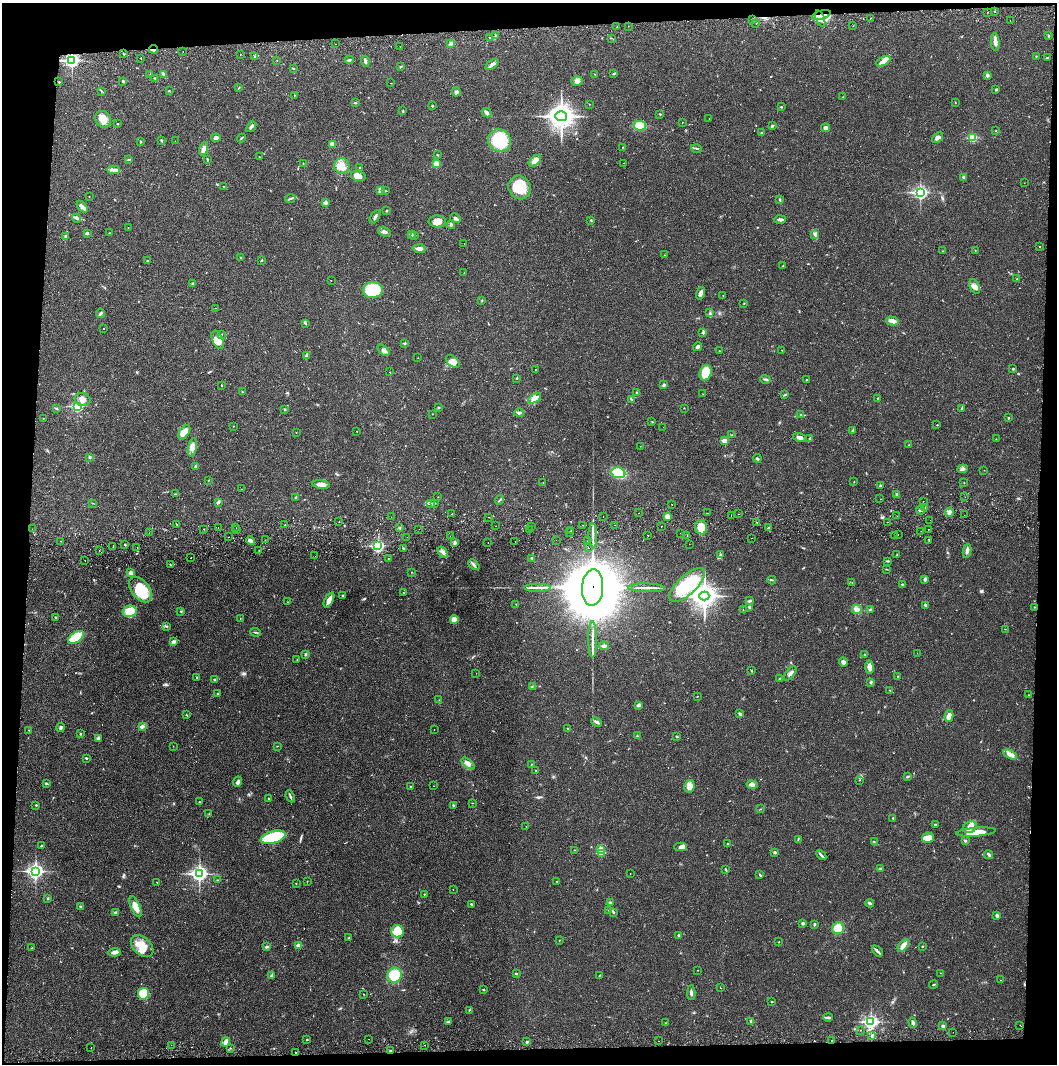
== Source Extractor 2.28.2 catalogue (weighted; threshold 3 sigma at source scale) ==
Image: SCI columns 4-4222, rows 56-4300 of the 4229 x 4358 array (HDU 1 of 3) = the unmasked area's bounding box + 8 px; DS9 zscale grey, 4 x 4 block average (1 PNG px = mean of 4 x 4 image px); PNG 1059 x 1066 px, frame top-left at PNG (2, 3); each listed source drawn as its Kron ellipse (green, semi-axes under 4 px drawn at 4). Shown black and unused: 8% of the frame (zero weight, under 2 of 3 exposures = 3% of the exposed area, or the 3 px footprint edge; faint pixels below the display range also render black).
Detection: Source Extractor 2.28.2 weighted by HDU 2 'WHT'. Background 0.0218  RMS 0.0035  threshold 0.0157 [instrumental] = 3 sigma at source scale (4.5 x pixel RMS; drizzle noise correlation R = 1.50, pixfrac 1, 0.05/0.05 arcsec/px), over >= 5 px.
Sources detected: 596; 1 too faint to see at this stretch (4 x 4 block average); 1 inside a brighter object's white glare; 11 cosmic-ray / hot-pixel residue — neither listed nor drawn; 3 coinciding with a brighter row at this scale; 20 inside a brighter listed object's ellipse — not listed separately; of the other 560, all 500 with FLUX_AUTO >= 0.487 (the completeness limit of this list) listed and drawn (60 fainter detections not listed), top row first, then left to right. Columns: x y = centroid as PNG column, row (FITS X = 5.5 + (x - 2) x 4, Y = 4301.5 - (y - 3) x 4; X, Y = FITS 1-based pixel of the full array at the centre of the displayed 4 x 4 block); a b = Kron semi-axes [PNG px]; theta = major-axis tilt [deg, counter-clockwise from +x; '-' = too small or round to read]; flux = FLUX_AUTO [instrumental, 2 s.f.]
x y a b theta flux
995 11 2 2 - 2.2
988 12 2 2 - 0.67
821 15 9 3 15 16
870 18 2 2 - 0.85
753 19 2 2 - 0.72
820 19 9 4 -70 13
1010 21 2 2 - 0.59
756 24 2 2 - 0.59
617 26 2 2 - 0.49
628 26 2 2 - 0.68
853 26 2 2 - 0.55
496 36 3 2 - 2
1049 36 3 2 - 2.3
489 38 2 2 - 1.9
611 38 2 2 - 0.64
995 42 9 3 -85 12
451 43 3 3 - 5.2
335 44 2 2 - 0.49
400 47 2 2 - 0.75
154 49 4 2 - 5
183 51 2 2 - 0.56
124 54 2 2 - 0.86
240 54 2 2 - 1.6
1036 56 2 2 - 0.97
255 57 2 2 - 1.3
1047 57 3 2 - 1.3
141 58 2 2 - 3.1
277 60 2 2 - 0.51
349 60 4 2 - 3.5
72 61 3 2 - 510
365 61 5 2 - 5.2
883 61 8 4 29 12
492 64 7 3 36 6.4
400 67 3 2 - 1.3
293 68 2 2 - 2.9
150 74 3 2 - 1
164 74 4 3 - 3.8
595 74 2 2 - 0.68
614 74 2 2 - 3.3
987 76 4 3 - 3.2
155 78 4 2 - 2.8
123 81 2 2 - 2.7
577 81 5 4 - 7.8
59 82 2 2 - 1.1
390 83 2 2 - 0.49
238 88 2 2 - 0.49
996 89 3 2 - 1.5
169 90 2 2 - 1
101 91 2 2 - 1.3
456 92 4 4 - 4
294 95 2 2 - 0.7
843 97 2 2 - 0.85
355 103 3 2 - 1.7
955 103 2 2 - 0.64
589 104 2 2 - 0.67
432 106 2 2 - 1.8
781 107 3 2 - 1.3
403 111 4 2 - 1.9
487 113 5 3 - 6.9
660 114 3 2 - 1.8
561 116 6 5 - 1800
103 119 9 7 -60 21
709 119 2 2 - 0.62
682 123 2 2 - 0.61
117 124 2 2 - 2.1
640 126 6 4 -12 34
772 126 3 2 - 4
251 127 6 3 52 4.7
825 128 4 3 - 6.2
996 131 2 2 - 0.94
761 133 2 2 - 1.7
937 137 6 4 38 7.5
216 138 4 3 - 7.7
241 138 4 2 - 1.3
972 138 2 2 - 110
161 140 3 2 - 2.3
499 140 11 11 - 110
175 141 2 2 - 0.74
140 142 3 2 - 1.7
332 144 3 3 - 11
623 147 3 2 - 1
697 148 5 2 - 2.6
203 149 7 3 77 7.8
438 155 2 2 - 1.1
259 157 2 2 - 0.56
128 160 2 2 - 0.83
207 160 3 2 - 1.3
535 161 7 4 44 10
624 163 2 2 - 0.5
303 164 2 2 - 0.71
436 164 4 3 - 13
342 166 8 7 - 19
360 168 3 2 - 1.3
114 170 6 3 -3 6.5
358 176 7 4 -15 15
963 177 2 2 - 3.7
1024 183 2 2 - 0.51
223 186 2 2 - 0.73
520 187 12 11 - 51
380 190 4 3 - 3.6
385 191 4 2 - 1.7
920 193 3 2 - 470
89 197 2 2 - 0.6
290 199 5 2 - 3
780 200 2 2 - 1.3
325 202 2 2 - 17
82 207 7 3 -50 7
387 211 2 2 - 1.3
375 217 7 2 59 4.6
77 218 5 2 - 3.5
455 218 6 3 -28 5.6
591 220 3 2 - 1.7
780 220 6 2 3 4.6
437 221 8 6 -1 17
451 225 4 3 - 3.2
128 228 2 2 - 0.5
384 232 7 3 -21 6.7
87 233 4 3 - 2.7
109 233 2 2 - 0.86
411 234 3 3 - 4
815 234 4 2 - 2.9
65 236 3 2 - 1.8
415 236 2 2 - 1.1
464 243 2 2 - 2.4
1039 247 2 2 - 1.2
419 249 6 3 -4 9.3
975 250 2 2 - 0.75
943 251 3 2 - 1.4
664 255 2 2 - 0.68
240 258 2 2 - 1.3
262 260 2 2 - 1.4
147 261 3 2 - 1.8
783 266 2 2 - 1.1
464 272 2 2 - 1.6
1017 279 2 2 - 1.2
331 281 2 2 - 0.82
193 284 2 2 - 9.3
975 286 8 4 -64 11
373 290 10 8 -2 110
700 293 6 3 72 7.2
723 295 2 2 - 0.62
482 301 2 2 - 1.1
744 303 2 2 - 0.63
215 308 2 2 - 2.5
100 313 5 2 - 4.5
710 313 2 2 - 0.8
892 321 6 3 -15 13
305 323 2 2 - 1.1
103 329 2 2 - 1
703 333 3 2 - 2.4
222 334 2 2 - 0.74
218 340 10 5 -66 15
405 343 2 2 - 6.6
697 347 4 4 - 4.2
384 350 7 4 -45 6.3
782 350 2 2 - 0.87
719 351 2 2 - 0.92
307 356 4 3 - 5
418 358 2 2 - 0.52
453 361 8 5 -40 12
1013 369 2 2 - 1.7
535 370 2 2 - 0.73
390 372 2 2 - 0.57
706 373 8 6 73 36
517 378 2 2 - 1.2
765 379 5 2 - 3.2
806 380 2 2 - 1.6
664 385 3 2 - 3.5
222 386 2 2 - 0.64
242 392 2 2 - 0.68
637 393 2 2 - 2.9
703 394 2 2 - 0.5
785 395 2 2 - 0.84
534 398 7 4 30 12
878 398 2 2 - 1.3
83 399 8 6 -14 12
632 399 3 2 - 1.5
77 406 3 2 - 270
56 408 4 2 - 1.5
438 408 3 2 - 1.7
684 408 2 2 - 0.78
962 408 3 2 - 2.4
285 409 3 2 - 1.5
519 413 5 3 - 5.3
432 414 2 2 - 0.64
801 415 2 2 - 4.9
43 418 2 2 - 0.67
1008 418 2 2 - 3
652 422 3 2 - 0.95
937 425 2 2 - 0.98
233 426 2 2 - 0.62
663 427 2 2 - 0.71
852 430 2 2 - 1
357 431 2 2 - 1.4
184 432 8 4 55 21
296 432 2 2 - 0.49
732 435 3 2 - 1.1
800 438 6 3 -14 8.2
810 438 3 2 - 1.7
996 439 2 2 - 0.6
725 441 2 2 - 47
909 445 2 2 - 1.1
640 446 2 2 - 0.59
192 447 9 4 78 11
90 457 3 2 - 2.3
757 458 4 2 - 2.2
196 466 4 2 - 1.7
962 469 5 3 - 4.3
984 470 2 2 - 0.52
618 473 7 5 -10 68
208 480 2 2 - 1
854 482 2 2 - 0.74
543 483 2 2 - 0.7
964 483 2 2 - 0.58
321 484 8 3 -8 17
880 486 2 2 - 3.9
242 489 2 2 - 0.51
175 494 2 2 - 0.71
897 494 3 3 - 2.4
296 497 4 2 - 2.1
438 497 2 2 - 0.58
965 497 2 2 - 1.2
880 499 2 2 - 0.75
500 500 5 2 - 2
923 501 2 2 - 0.72
218 502 4 2 - 5.4
93 503 2 2 - 0.73
431 503 2 2 - 1.4
435 503 3 2 - 1.3
672 504 2 2 - 1.4
925 507 2 2 - 7.4
921 510 4 2 - 3.6
949 512 4 2 - 4.1
452 513 2 2 - 1
639 513 2 2 - 0.74
708 513 2 2 - 0.54
738 514 2 2 - 0.57
964 515 2 2 - 0.56
603 516 2 2 - 1.8
667 516 3 3 - 11
731 516 2 2 - 0.59
897 516 2 2 - 0.68
391 517 2 2 - 0.72
489 517 2 2 - 1.6
930 520 2 2 - 0.87
339 522 2 2 - 0.58
757 522 2 2 - 2.7
887 522 2 2 - 0.65
177 524 2 2 - 5.3
285 525 2 2 - 1.1
583 525 2 2 - 1.3
614 525 2 2 - 3.2
496 526 2 2 - 0.66
532 526 2 2 - 0.51
661 526 2 2 - 1.7
236 527 2 2 - 3.8
701 527 7 6 - 22
218 528 2 2 - 0.7
399 528 2 2 - 1
768 528 2 2 - 1.2
32 529 2 2 - 0.52
204 529 2 2 - 0.56
419 529 2 2 - 0.77
928 529 2 2 - 4.1
236 530 2 2 - 0.7
530 530 2 2 - 0.64
571 531 2 2 - 0.63
921 531 2 2 - 0.58
569 532 2 2 - 1.1
149 533 2 2 - 0.51
680 533 2 2 - 1.7
898 534 2 2 - 4
648 535 2 2 - 2.8
450 536 2 2 - 0.49
593 536 12 2 -89 8.5
687 536 2 2 - 7.8
894 536 2 2 - 0.68
229 537 2 2 - 1.2
407 537 2 2 - 1.5
751 538 2 2 - 0.51
265 540 2 2 - 0.71
556 540 2 2 - 1
929 540 3 2 - 1.5
61 541 2 2 - 0.54
251 541 5 4 - 6.3
515 541 2 2 - 2.1
587 541 2 2 - 1.7
455 542 3 3 - 3.9
488 542 2 2 - 0.97
689 544 2 2 - 2.8
125 545 2 2 - 1.7
113 546 2 2 - 2.4
378 546 3 2 - 330
137 547 2 2 - 1.5
403 548 3 2 - 1.3
588 548 2 2 - 0.73
99 550 2 2 - 0.86
259 551 2 2 - 2
967 551 7 3 80 6.7
443 552 6 3 -53 6.2
720 555 2 2 - 1.4
897 555 2 2 - 1.2
315 556 2 2 - 0.82
191 558 2 2 - 0.91
532 558 3 2 - 2.7
388 559 2 2 - 0.8
85 560 2 2 - 4.3
888 561 4 2 - 1.4
170 565 2 2 - 5.3
474 565 6 2 -41 3.9
886 569 2 2 - 1
411 572 2 2 - 0.59
131 573 3 3 - 7.2
925 579 4 2 - 3.5
772 580 4 2 - 2.2
852 583 2 2 - 0.82
902 584 3 2 - 1.7
687 585 23 9 43 110
593 587 18 10 87 26000
538 588 13 2 0 10
646 588 18 2 -2 9.3
140 590 15 9 -51 57
403 593 2 2 - 0.96
343 595 2 2 - 1.4
704 596 5 4 - 1600
329 600 8 3 63 12
750 601 4 2 - 3.9
287 602 2 2 - 0.55
516 604 2 2 - 0.74
925 605 2 2 - 2.9
750 607 3 2 - 4.2
1034 607 2 2 - 0.67
857 609 5 4 - 9.8
743 610 2 2 - 0.68
870 610 3 2 - 3.5
130 611 7 5 13 41
181 611 2 2 - 0.94
56 618 3 2 - 2
240 619 2 2 - 0.69
454 620 4 4 - 16
167 626 3 2 - 1.6
1005 629 2 2 - 0.54
255 632 5 2 - 2
76 637 9 5 34 61
593 639 18 2 -90 10
173 642 4 3 - 4.5
604 646 5 3 - 5.8
917 653 2 2 - 0.56
306 654 3 2 - 2.5
865 655 2 2 - 0.91
297 660 3 2 - 0.71
843 662 4 3 - 9.4
869 667 6 4 -82 12
751 671 2 2 - 1.2
476 673 2 2 - 0.5
790 673 8 3 50 6.7
898 677 3 2 - 1.6
196 678 2 2 - 0.92
214 679 2 2 - 1.8
779 679 2 2 - 1.5
870 682 3 2 - 1.9
532 686 2 2 - 1.1
890 690 2 2 - 0.92
218 694 2 2 - 1.7
1029 695 2 2 - 0.65
697 696 2 2 - 1.6
439 700 2 2 - 0.67
638 705 3 3 - 5.4
740 714 3 2 - 2.2
186 715 2 2 - 1.4
949 716 6 3 75 14
597 722 5 2 - 5.6
142 726 3 2 - 6.6
61 728 4 2 - 2.8
567 729 2 2 - 0.8
29 730 2 2 - 0.84
434 730 2 2 - 1.3
80 734 2 2 - 1.3
637 736 3 2 - 1.7
677 736 3 2 - 1.9
99 738 3 3 - 6.1
173 746 2 2 - 0.49
277 746 3 2 - 0.82
1010 754 7 3 -29 13
86 758 3 2 - 1.9
468 764 8 4 -41 8.2
532 764 2 2 - 0.75
536 771 2 2 - 1.3
907 777 3 2 - 3.2
860 780 2 2 - 0.81
238 782 5 3 - 5.2
46 784 2 2 - 1.4
752 785 5 4 - 7.9
410 786 3 2 - 0.83
434 786 2 2 - 0.53
689 786 6 5 - 13
290 796 6 2 -66 3.2
268 798 2 2 - 1.9
200 802 2 2 - 1.7
472 803 2 2 - 0.65
36 805 2 2 - 1.6
453 805 2 2 - 3.3
760 809 2 2 - 0.75
209 814 2 2 - 0.74
893 818 3 2 - 1.3
935 825 2 2 - 5.5
526 826 2 2 - 0.88
970 827 7 5 27 13
976 832 20 4 4 26
273 837 13 6 15 120
928 838 6 5 - 18
798 840 2 2 - 0.85
965 841 3 2 - 2
874 842 2 2 - 1.1
728 844 3 2 - 1.8
41 846 2 2 - 1.7
681 847 6 4 2 6.9
601 849 4 2 - 3.4
574 850 2 2 - 0.65
775 852 3 2 - 2.8
601 853 2 2 - 61
989 854 5 2 - 4.3
821 855 6 2 -47 4.4
880 869 3 2 - 3.2
726 870 2 2 - 0.78
35 871 3 3 - 600
199 874 4 3 - 570
630 874 2 2 - 0.55
760 875 4 2 - 2.4
217 880 3 2 - 0.99
307 881 2 2 - 0.66
557 881 2 2 - 0.97
157 882 2 2 - 0.54
296 883 2 2 - 0.73
453 889 2 2 - 0.78
424 894 2 2 - 1.1
48 898 3 2 - 1.4
610 903 3 2 - 4.1
869 903 4 3 - 3.8
471 904 2 2 - 2
80 906 3 2 - 1.5
135 907 11 4 -67 21
609 910 3 2 - 1.1
115 912 3 2 - 2.5
613 912 2 2 - 2
997 915 3 3 - 3.6
803 924 3 3 - 2.2
814 924 3 2 - 2.4
838 928 6 5 - 35
397 931 6 6 - 39
679 935 2 2 - 1.5
349 938 2 2 - 1.2
559 941 2 2 - 0.78
779 942 2 2 - 1.2
299 945 2 2 - 29
903 945 7 3 53 14
142 946 13 8 -43 32
922 946 2 2 - 1
267 947 3 2 - 5.3
32 948 2 2 - 0.66
877 951 6 2 -44 4
114 952 6 3 4 11
698 970 2 2 - 0.56
941 973 2 2 - 0.49
516 974 2 2 - 3.5
394 975 7 7 - 46
599 975 2 2 - 0.79
271 976 4 2 - 2.7
1000 980 2 2 - 1.8
934 984 4 2 - 2.1
720 988 2 2 - 1.7
483 990 3 2 - 1.3
691 993 7 2 88 4.4
143 994 6 5 - 64
364 994 2 2 - 0.62
772 1002 3 2 - 1.2
469 1010 2 2 - 1.3
828 1017 5 2 - 4.3
448 1022 3 2 - 3.5
751 1022 3 2 - 2.4
871 1022 3 3 - 480
666 1023 2 2 - 1
913 1023 5 3 - 4.5
1020 1025 2 2 - 0.58
943 1026 2 2 - 4.1
861 1030 2 2 - 0.55
953 1032 2 2 - 0.67
872 1036 3 2 - 2.5
369 1039 2 2 - 1.1
307 1040 2 2 - 1.6
831 1040 2 2 - 1.2
658 1041 2 2 - 1.7
226 1042 5 4 - 6.9
527 1042 3 2 - 3.1
171 1045 2 2 - 1.1
425 1045 2 2 - 0.84
91 1048 2 2 - 1.8
231 1048 2 2 - 1.1
390 1051 2 2 - 1.9
295 1053 2 2 - 1.1
Overlapping masked pixels (flux is a lower limit): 3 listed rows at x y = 821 15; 154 49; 593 587
Diffuse or blended objects may show on this block-average render without a row.